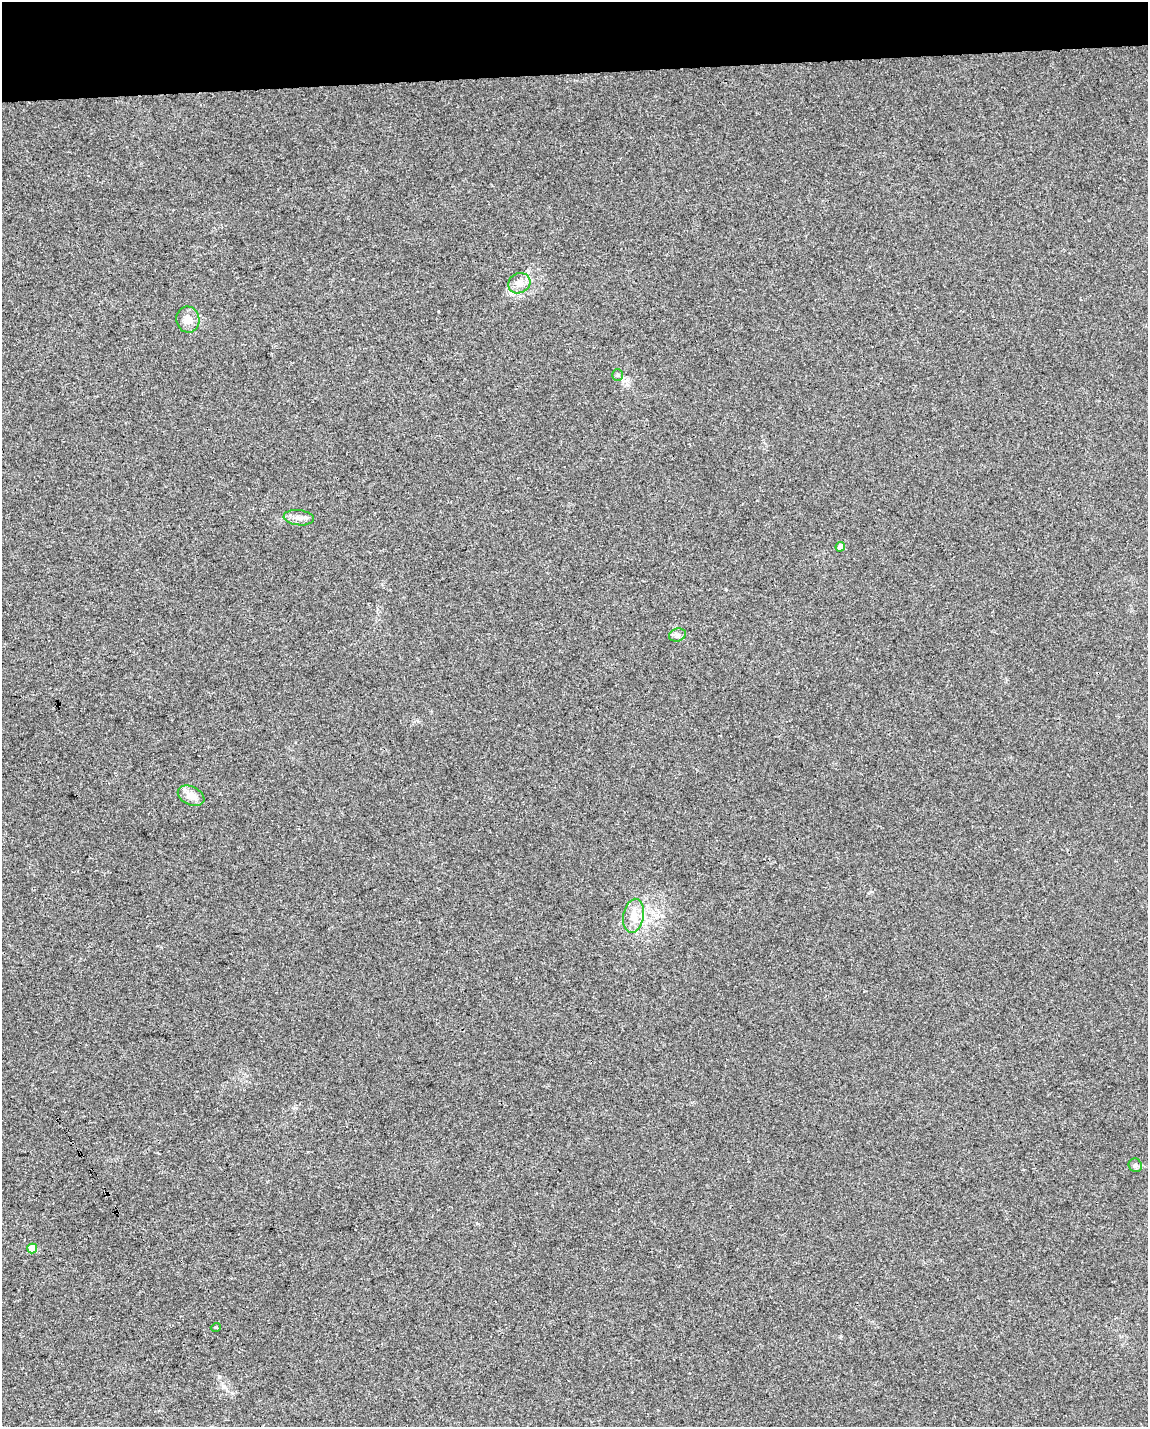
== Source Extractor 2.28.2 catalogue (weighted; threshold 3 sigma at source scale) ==
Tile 3 of 4 x 3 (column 3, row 1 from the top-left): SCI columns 2293-3438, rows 2904-4328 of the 4584 x 4338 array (HDU 1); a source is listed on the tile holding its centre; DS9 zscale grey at full resolution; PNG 1150 x 1429 px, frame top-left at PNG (2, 2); each listed source drawn as its Kron ellipse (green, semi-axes under 4 px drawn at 4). Shown black and unused: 5% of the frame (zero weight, under 3 of 4 exposures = <1% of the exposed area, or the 3 px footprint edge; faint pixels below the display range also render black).
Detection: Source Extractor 2.28.2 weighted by HDU 2 'WHT'; one run over the whole footprint, this tile lists its part. Background 0.00662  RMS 0.0031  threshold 0.0141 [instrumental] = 3 sigma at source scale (4.5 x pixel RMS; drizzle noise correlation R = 1.50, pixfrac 1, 0.0396/0.0396 arcsec/px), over >= 5 px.
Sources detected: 11; all 11 listed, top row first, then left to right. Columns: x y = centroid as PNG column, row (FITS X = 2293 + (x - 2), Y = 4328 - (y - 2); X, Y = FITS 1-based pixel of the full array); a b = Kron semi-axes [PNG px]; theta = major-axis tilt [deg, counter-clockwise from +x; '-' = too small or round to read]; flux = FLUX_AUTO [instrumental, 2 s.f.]
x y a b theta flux
519 283 11 10 - 2.4
188 319 13 11 -78 2.9
618 375 6 5 - 0.55
299 518 15 7 -6 2
840 547 5 4 - 1.8
677 635 8 6 16 0.95
191 796 14 9 -25 3.2
633 916 17 10 79 3.8
1135 1165 7 6 - 0.82
32 1249 5 5 - 7.6
216 1327 5 3 - 0.27
Unlisted compact peaks at least as high as the median listed source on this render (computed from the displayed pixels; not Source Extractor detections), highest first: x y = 219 1377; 223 1387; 438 311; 528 272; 841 1336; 726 589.